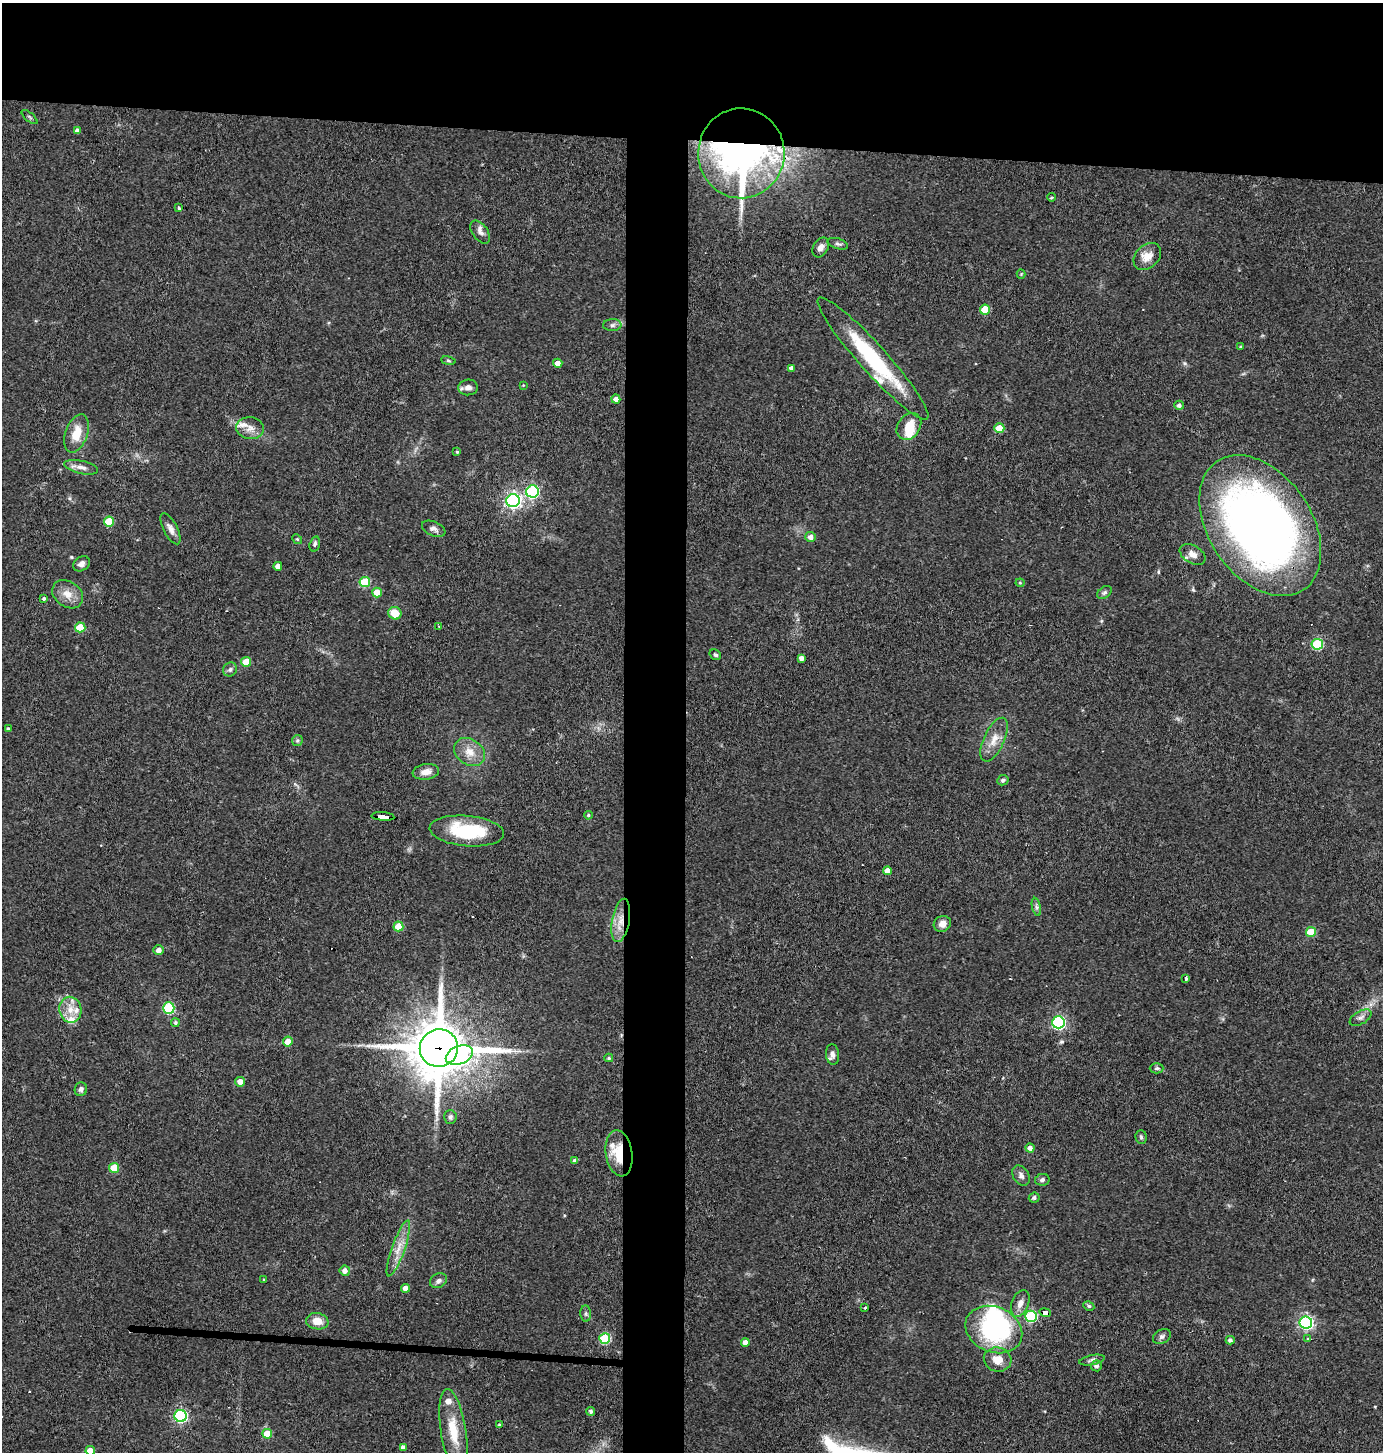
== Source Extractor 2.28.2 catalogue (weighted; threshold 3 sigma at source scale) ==
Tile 2 of 3 x 3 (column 2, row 1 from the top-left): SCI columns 1519-2899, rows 2902-4351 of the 4378 x 4351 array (HDU 1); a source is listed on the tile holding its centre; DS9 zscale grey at full resolution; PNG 1385 x 1454 px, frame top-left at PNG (2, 3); each listed source drawn as its Kron ellipse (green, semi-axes under 4 px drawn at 4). Shown black and unused: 14% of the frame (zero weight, under 3 of 4 exposures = <1% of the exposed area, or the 3 px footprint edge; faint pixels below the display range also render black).
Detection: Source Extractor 2.28.2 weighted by HDU 2 'WHT'; one run over the whole footprint, this tile lists its part. Background 0.0726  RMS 0.0056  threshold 0.0253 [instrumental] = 3 sigma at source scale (4.5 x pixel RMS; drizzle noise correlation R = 1.50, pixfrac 1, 0.05/0.05 arcsec/px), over >= 5 px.
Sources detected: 132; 2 inside a brighter object's white glare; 3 cosmic-ray / hot-pixel residue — neither listed nor drawn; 6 inside a brighter listed object's ellipse — not listed separately; the other 121 listed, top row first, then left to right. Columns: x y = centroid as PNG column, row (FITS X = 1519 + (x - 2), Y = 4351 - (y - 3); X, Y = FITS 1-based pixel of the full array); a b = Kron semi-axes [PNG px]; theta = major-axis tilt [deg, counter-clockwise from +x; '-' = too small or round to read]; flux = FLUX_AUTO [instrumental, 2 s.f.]
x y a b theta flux
30 117 9 3 -40 0.85
77 131 4 4 - 2.3
741 153 45 43 -89 270
1051 197 4 3 - 0.7
179 208 4 3 - 3.1
480 232 13 7 -54 3.1
838 244 10 5 -17 1.5
821 247 10 7 61 2.8
1147 256 15 11 43 6.4
1021 274 4 4 - 0.54
985 310 5 5 - 17
612 325 9 6 2 1.8
1241 347 4 3 - 0.59
873 359 81 14 -48 52
448 361 7 3 -9 0.79
558 363 4 4 - 3.6
792 368 4 4 - 2.1
523 385 3 3 - 0.38
468 387 10 8 5 3.2
616 399 4 4 - 2.7
1179 405 5 4 - 1.8
909 426 14 11 54 9.9
250 428 14 11 -6 4.9
999 428 5 5 - 11
76 433 20 11 70 11
457 452 4 4 - 0.71
81 467 17 6 -13 3.8
532 491 6 6 - 88
513 501 7 6 - 170
109 521 5 5 - 16
1260 526 77 51 -56 390
170 529 17 7 -63 3.5
434 529 12 7 -24 2.3
811 537 5 5 - 2.7
297 539 5 4 - 0.7
315 544 8 5 75 1.3
1193 554 14 9 -31 4
81 564 9 7 34 2.5
278 566 4 4 - 3.3
365 582 5 5 - 24
1020 583 4 4 - 0.59
377 592 5 5 - 8.1
1104 592 8 5 39 1.3
68 594 17 12 -36 6.9
44 599 4 3 - 4.5
395 613 6 6 - 9.3
439 626 3 3 - 0.67
80 627 5 5 - 15
1317 644 6 5 - 43
715 655 6 5 - 1.1
801 658 4 4 - 2.6
246 662 5 5 - 11
230 669 7 6 - 1.5
8 729 4 4 - 0.91
297 740 5 5 - 0.91
994 740 24 10 65 7.7
470 752 16 12 -36 7.4
426 772 13 7 9 4.9
1003 780 6 5 - 1.2
588 815 4 3 - 0.74
383 816 11 3 -5 100
467 831 37 15 -5 35
887 871 4 4 - 3.6
1036 907 9 4 -76 1.3
621 920 22 8 80 8.8
942 924 9 7 27 3.7
398 926 5 5 - 12
1311 932 5 5 - 16
159 950 5 4 - 2.8
1186 978 3 3 - 3
169 1008 6 5 - 56
70 1010 13 11 -79 6.9
1360 1018 12 6 29 2.4
1058 1022 6 6 - 99
175 1023 4 4 - 0.94
288 1042 5 5 - 6.9
439 1048 19 19 - 2800
832 1054 10 6 -84 2.7
459 1055 14 9 20 180
609 1058 4 4 - 0.8
1157 1068 7 5 -1 1.1
240 1082 5 5 - 3.9
81 1089 7 6 - 1.8
450 1117 7 6 - 1.7
1141 1137 7 5 -88 1
1030 1148 4 4 - 2.8
619 1153 23 13 -82 17
575 1161 4 4 - 1.8
114 1168 5 5 - 17
1021 1176 11 7 -57 2.4
1042 1180 7 6 - 1.5
1034 1198 5 5 - 1.3
398 1249 29 6 70 7.7
345 1271 5 5 - 2.7
264 1280 4 3 - 0.5
438 1281 9 7 30 2
405 1288 4 4 - 4
1020 1303 14 8 69 4.2
1089 1306 6 4 -28 0.84
865 1308 4 3 - 0.69
1045 1312 6 4 -10 44
586 1314 8 5 -85 1.3
1031 1316 6 5 - 57
317 1321 11 8 -9 6.5
1306 1322 6 6 - 120
994 1329 29 22 -23 65
1162 1336 9 7 31 1.7
605 1339 5 5 - 42
1308 1339 4 3 - 3.6
1230 1340 4 4 - 1.5
745 1342 4 4 - 4.1
998 1359 14 12 -14 7.6
1092 1360 13 5 11 1.8
1096 1366 5 5 - 1.8
591 1411 4 4 - 1.4
180 1416 6 6 - 96
499 1424 4 3 - 0.69
453 1431 42 12 -81 17
267 1434 5 4 - 10
403 1448 4 4 - 2.7
90 1451 5 4 - 6.7
Overlapping masked pixels (flux is a lower limit): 8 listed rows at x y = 741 153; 873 359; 1260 526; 383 816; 621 920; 439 1048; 619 1153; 1045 1312
Isophote crosses this tile's border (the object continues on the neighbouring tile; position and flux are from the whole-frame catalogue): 1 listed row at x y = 90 1451